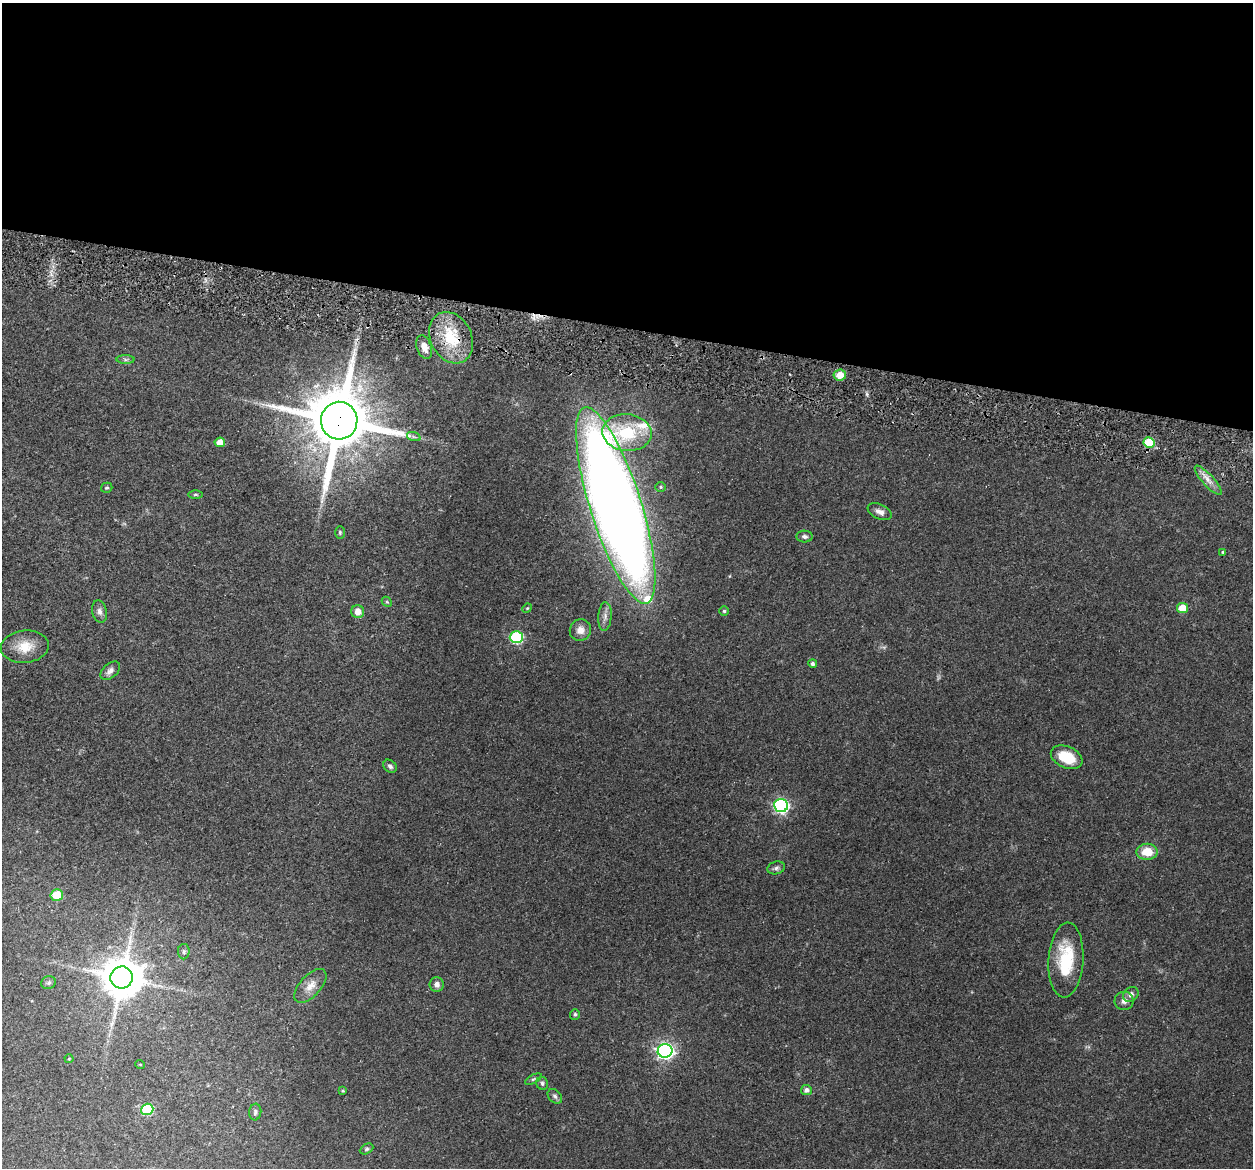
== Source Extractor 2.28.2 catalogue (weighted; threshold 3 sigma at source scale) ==
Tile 3 of 4 x 4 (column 3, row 1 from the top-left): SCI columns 2520-3770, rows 3678-4843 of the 5024 x 5087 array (HDU 1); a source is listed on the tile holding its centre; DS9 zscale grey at full resolution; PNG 1255 x 1170 px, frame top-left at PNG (2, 3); each listed source drawn as its Kron ellipse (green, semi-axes under 4 px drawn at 4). Shown black and unused: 28% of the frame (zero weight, under 3 of 5 exposures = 3% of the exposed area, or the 3 px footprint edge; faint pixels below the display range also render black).
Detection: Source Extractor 2.28.2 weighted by HDU 2 'WHT'; one run over the whole footprint, this tile lists its part. Background 0.0622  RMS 0.0056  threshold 0.0252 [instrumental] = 3 sigma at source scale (4.5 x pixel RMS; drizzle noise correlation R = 1.50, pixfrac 1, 0.05/0.05 arcsec/px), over >= 5 px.
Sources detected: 59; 1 too faint to see at this stretch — neither listed nor drawn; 2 inside a brighter listed object's ellipse — not listed separately; the other 56 listed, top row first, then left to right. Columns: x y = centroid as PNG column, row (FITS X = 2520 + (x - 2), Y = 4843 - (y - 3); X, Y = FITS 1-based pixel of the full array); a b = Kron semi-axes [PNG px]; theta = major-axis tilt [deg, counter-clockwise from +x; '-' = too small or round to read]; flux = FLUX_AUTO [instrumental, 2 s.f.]
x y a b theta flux
451 338 27 20 -63 25
424 347 12 7 -72 5.1
125 360 9 4 0 1.2
840 375 6 5 - 6.5
339 421 19 18 - 4700
627 433 25 18 -5 27
414 437 7 4 -18 1.2
220 442 5 5 - 5.3
1149 443 5 5 - 21
1208 480 19 5 -48 4.5
661 487 5 4 - 0.74
107 488 6 5 - 0.81
195 495 7 3 0 0.73
616 505 103 25 -72 1000
880 512 13 7 -24 3.2
340 532 6 5 - 0.84
805 536 8 6 -2 1.5
1223 552 4 3 - 0.65
387 602 6 4 -43 0.72
527 608 5 4 - 0.63
1182 608 5 5 - 11
99 611 11 7 -77 2.4
724 611 4 4 - 0.85
358 612 6 6 - 4.5
605 617 14 6 86 3.2
580 630 11 10 - 4.4
516 637 6 6 - 59
25 647 24 16 6 12
813 664 4 4 - 1.4
110 671 11 7 41 2.7
1067 757 16 10 -24 16
390 766 7 6 - 1.6
781 806 7 6 - 120
1147 852 10 8 0 10
776 868 9 6 16 1.6
57 895 6 5 - 12
184 952 7 5 89 1.2
1066 960 37 17 86 26
122 977 11 11 - 1900
49 983 7 6 - 1.4
437 984 7 7 - 2.5
310 986 21 10 48 6.2
1131 994 8 6 39 2.2
1124 1001 9 9 - 2.7
575 1014 5 5 - 1
665 1051 7 7 - 200
69 1059 4 4 - 0.54
140 1064 5 3 - 0.51
533 1079 9 4 27 1
542 1083 6 6 - 1.3
806 1090 5 5 - 2
343 1091 4 3 - 0.58
555 1096 8 6 -45 1.5
147 1109 6 5 - 33
255 1112 8 6 83 1.4
367 1149 7 5 27 0.98
Overlapping masked pixels (flux is a lower limit): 2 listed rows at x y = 451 338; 339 421